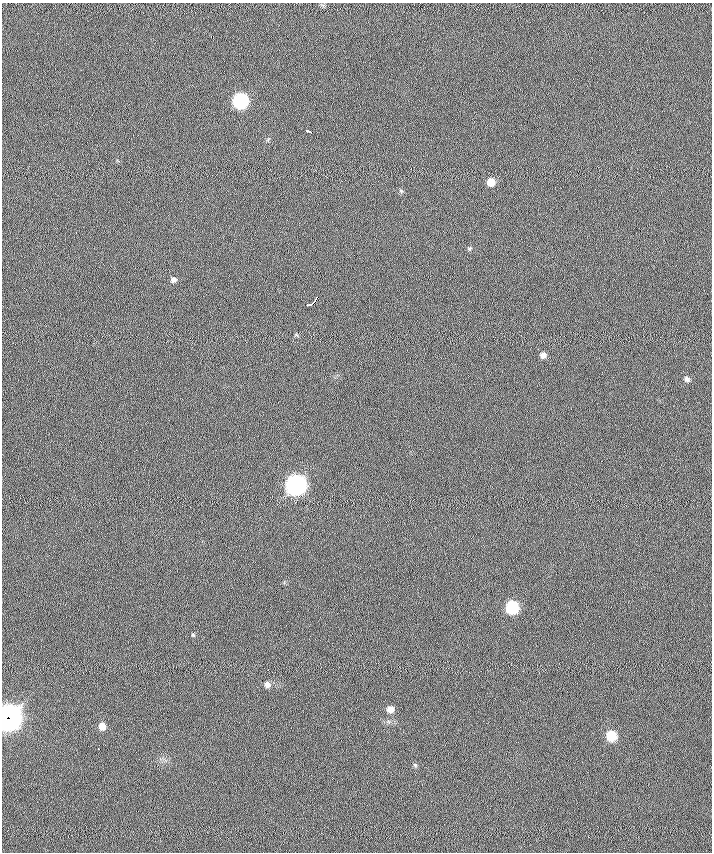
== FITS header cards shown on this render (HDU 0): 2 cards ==
NAXIS1  =                  710 /
NAXIS2  =                  850 /

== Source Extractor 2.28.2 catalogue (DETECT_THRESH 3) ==
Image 710 x 850 px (HDU 0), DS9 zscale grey, 1 PNG px = 1 image px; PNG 714 x 854 px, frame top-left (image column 1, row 850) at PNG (2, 3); no overlay
Background -0.705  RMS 8.1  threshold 24.3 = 3 sigma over >= 5 px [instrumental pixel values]
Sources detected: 22; all 22 listed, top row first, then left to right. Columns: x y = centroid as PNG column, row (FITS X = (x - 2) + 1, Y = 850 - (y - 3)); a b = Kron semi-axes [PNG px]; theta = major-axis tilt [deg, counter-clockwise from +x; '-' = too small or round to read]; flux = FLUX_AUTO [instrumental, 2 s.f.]
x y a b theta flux
211 36 3 2 - 3200
240 101 8 8 - 95000
308 131 5 3 - 5300
491 182 8 8 - 6800
401 191 7 6 - 1100
470 248 6 5 - 930
173 280 8 7 - 2400
315 299 6 3 59 2900
312 304 10 3 22 4900
543 355 7 7 - 2700
687 379 8 7 - 1900
296 485 9 9 - 300000
512 607 8 7 - 47000
193 635 6 5 - 780
267 685 8 7 - 2700
390 709 7 7 - 4200
9 716 10 7 -7 380000
8 720 9 6 -11 340000
102 726 8 7 - 4500
611 736 7 7 - 21000
99 749 3 2 - 1200
415 765 7 4 -45 860